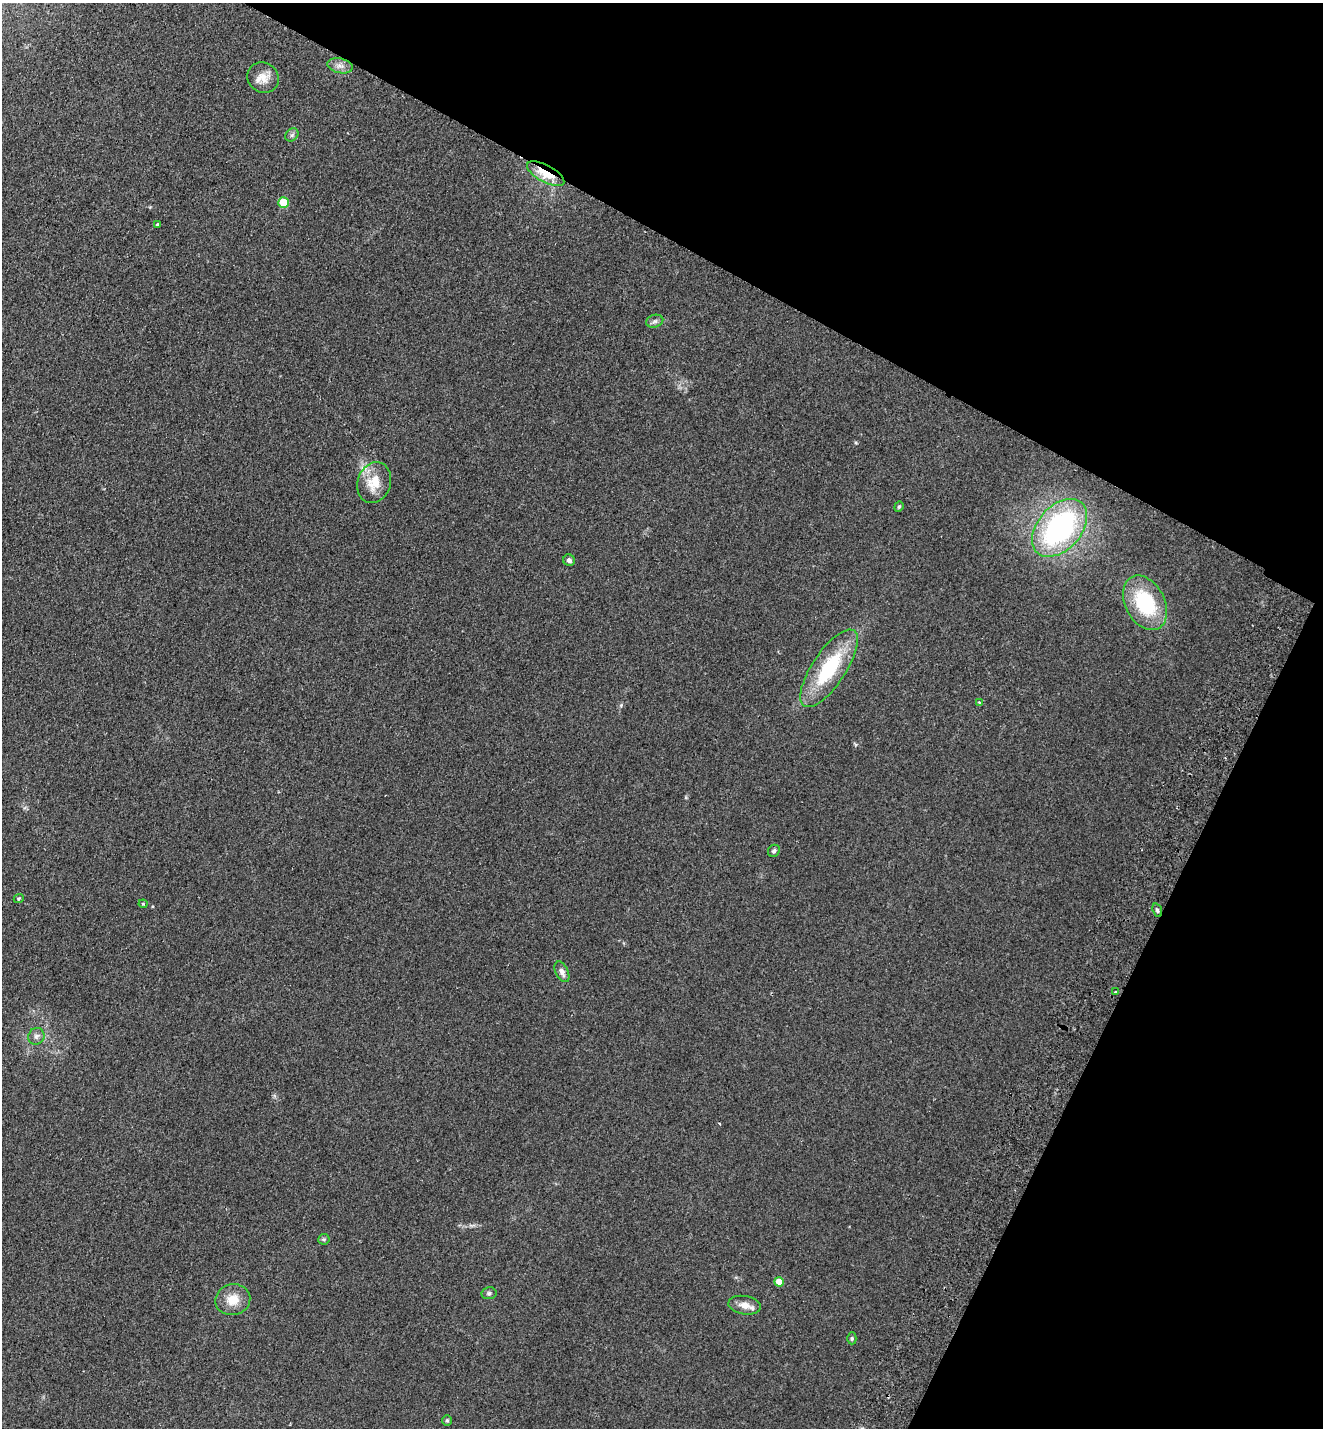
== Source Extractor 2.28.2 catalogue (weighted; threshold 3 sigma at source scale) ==
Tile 8 of 4 x 4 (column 4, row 2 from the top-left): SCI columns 4298-5618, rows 2881-4306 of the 5816 x 5760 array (HDU 1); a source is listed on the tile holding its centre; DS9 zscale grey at full resolution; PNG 1325 x 1430 px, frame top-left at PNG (2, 3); each listed source drawn as its Kron ellipse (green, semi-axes under 4 px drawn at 4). Shown black and unused: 26% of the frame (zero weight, under 2 of 3 exposures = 3% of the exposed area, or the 3 px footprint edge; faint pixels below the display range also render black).
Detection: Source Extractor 2.28.2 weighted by HDU 2 'WHT'; one run over the whole footprint, this tile lists its part. Background 0.312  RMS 0.014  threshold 0.0645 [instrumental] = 3 sigma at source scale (4.5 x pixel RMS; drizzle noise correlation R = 1.50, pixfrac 1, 0.05/0.05 arcsec/px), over >= 5 px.
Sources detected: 29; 1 inside a brighter listed object's ellipse — not listed separately; the other 28 listed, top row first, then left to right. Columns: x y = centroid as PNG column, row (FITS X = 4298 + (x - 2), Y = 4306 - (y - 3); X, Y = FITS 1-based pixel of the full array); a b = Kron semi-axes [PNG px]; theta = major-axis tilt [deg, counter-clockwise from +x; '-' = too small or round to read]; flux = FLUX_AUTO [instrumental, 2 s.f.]
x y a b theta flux
340 66 13 7 -11 7.6
263 78 16 15 - 17
292 135 7 6 - 3.1
546 174 20 8 -28 39
283 203 5 5 - 46
158 225 4 4 - 2.1
655 321 9 6 16 4.3
374 483 21 16 70 32
899 507 5 4 - 1.9
1060 528 33 22 48 270
569 560 6 5 - 4.8
1145 603 29 19 -63 97
829 668 45 17 56 95
979 703 4 3 - 1.7
774 851 6 5 - 3.3
19 898 5 4 - 1.7
143 904 4 4 - 1.2
1157 910 7 4 -70 2.5
562 972 11 6 -64 7.1
1115 992 3 3 - 2
36 1036 8 8 - 5.2
324 1239 5 5 - 2.1
779 1282 5 4 - 20
489 1293 7 6 - 3.2
233 1300 17 15 13 23
745 1305 16 9 -10 13
852 1338 6 4 -89 2.1
447 1420 5 5 - 1.9
Overlapping masked pixels (flux is a lower limit): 1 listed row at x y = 546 174